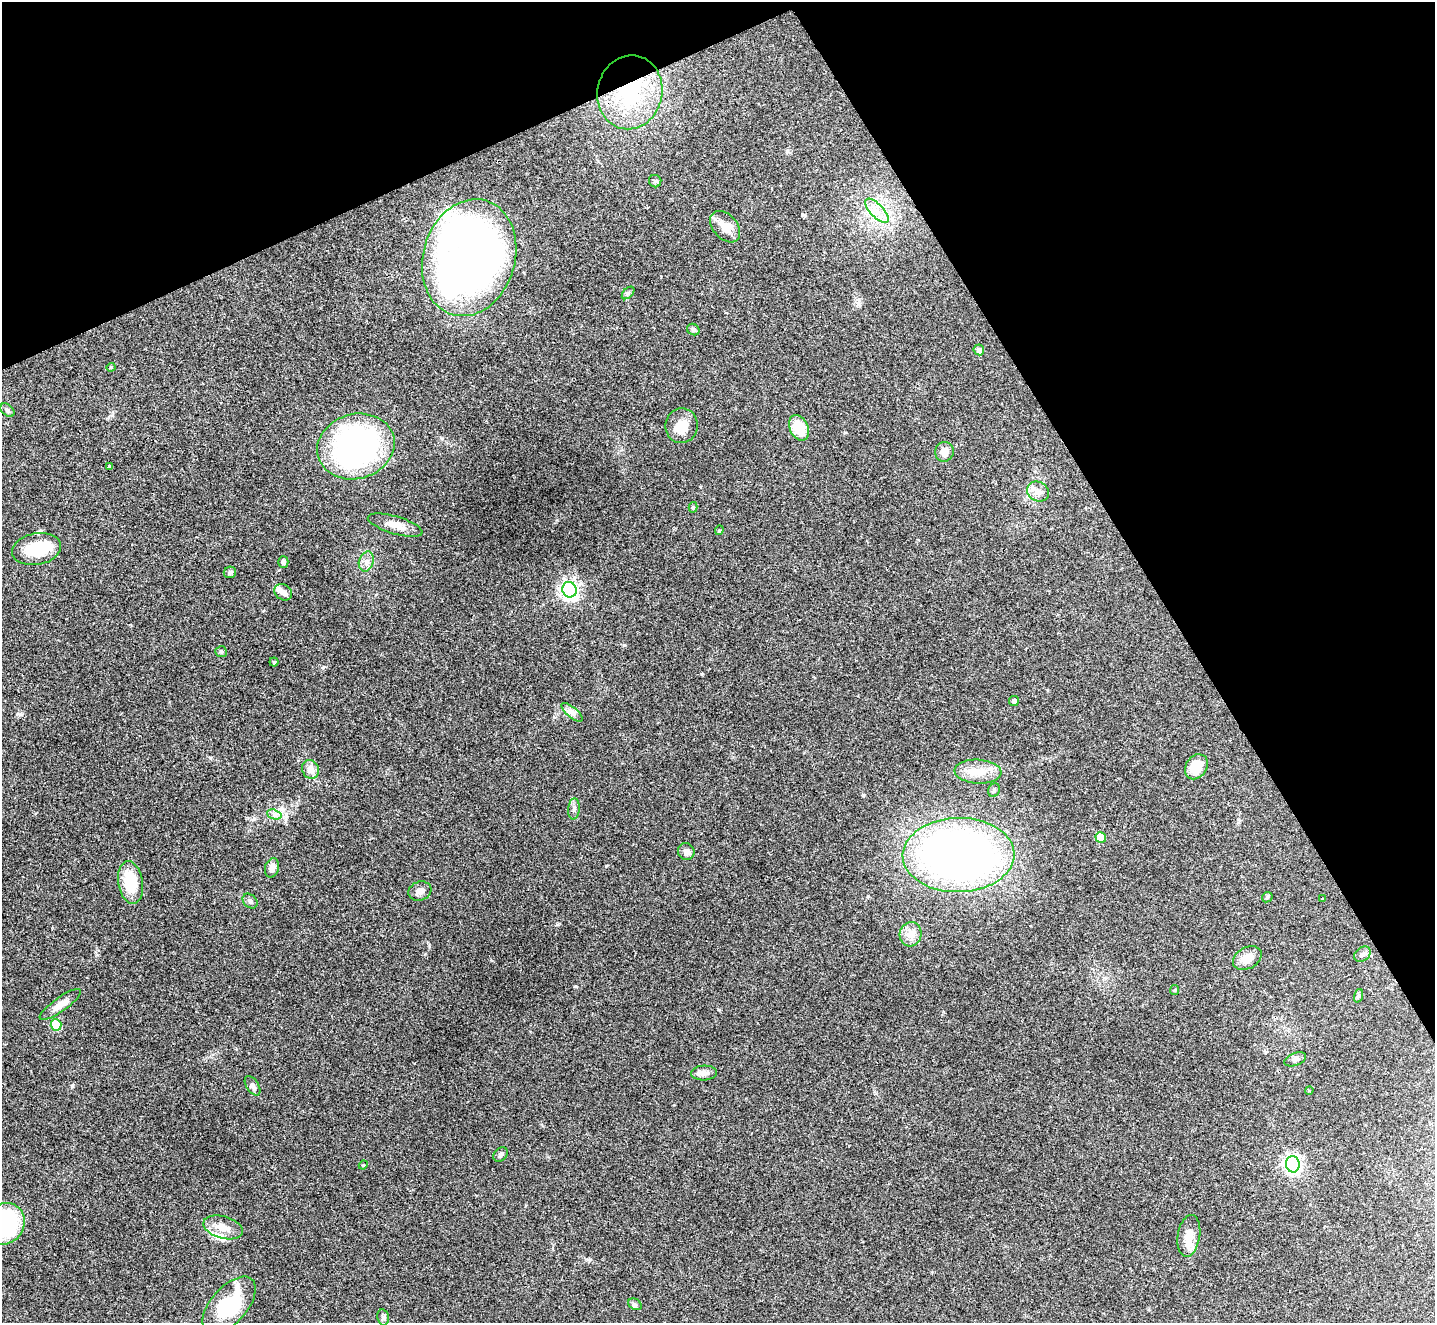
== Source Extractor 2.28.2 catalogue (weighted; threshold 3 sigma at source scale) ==
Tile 3 of 4 x 4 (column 3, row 1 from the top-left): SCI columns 2871-4303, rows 4119-5439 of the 5739 x 5730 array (HDU 1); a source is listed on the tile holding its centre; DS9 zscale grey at full resolution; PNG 1437 x 1325 px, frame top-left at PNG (2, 2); each listed source drawn as its Kron ellipse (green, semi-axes under 4 px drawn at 4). Shown black and unused: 26% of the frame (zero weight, under 3 of 4 exposures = <1% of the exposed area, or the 3 px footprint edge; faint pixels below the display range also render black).
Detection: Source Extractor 2.28.2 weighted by HDU 2 'WHT'; one run over the whole footprint, this tile lists its part. Background 0.0993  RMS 0.0063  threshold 0.0284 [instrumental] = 3 sigma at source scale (4.5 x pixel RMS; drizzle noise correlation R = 1.50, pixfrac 1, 0.05/0.05 arcsec/px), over >= 5 px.
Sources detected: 68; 1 inside a brighter object's white glare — neither listed nor drawn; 3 inside a brighter listed object's ellipse — not listed separately; the other 64 listed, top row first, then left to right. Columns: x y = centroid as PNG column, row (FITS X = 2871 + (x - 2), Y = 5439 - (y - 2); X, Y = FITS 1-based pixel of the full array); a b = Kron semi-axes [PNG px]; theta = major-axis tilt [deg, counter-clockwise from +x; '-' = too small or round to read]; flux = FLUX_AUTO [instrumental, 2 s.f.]
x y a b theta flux
630 92 37 32 76 55
655 181 6 6 - 1.3
877 211 15 6 -47 6.2
725 227 18 12 -48 8
469 258 59 46 73 440
628 293 7 4 45 1.2
693 330 6 5 - 1.5
979 350 5 5 - 2.6
111 367 4 4 - 0.65
8 410 8 5 -41 1.3
682 426 17 16 - 9.2
799 428 13 9 -64 17
356 446 39 32 17 170
944 452 10 9 - 5.2
110 467 3 3 - 0.82
1038 492 11 9 -31 4.2
693 507 5 4 - 0.91
395 525 28 8 -16 7.1
719 530 5 4 - 0.75
36 549 25 15 10 24
366 561 10 7 71 3
283 562 5 5 - 1.9
230 572 6 5 - 1.4
569 590 8 7 - 240
283 592 9 7 -37 3.1
221 652 6 5 - 0.97
274 662 4 4 - 0.92
1014 701 5 5 - 1.9
572 712 13 5 -41 2.6
1196 767 13 10 55 14
310 769 10 8 -65 4.9
978 772 23 12 -3 9.8
994 790 7 5 64 1.2
574 809 10 6 84 2.2
274 814 7 4 -19 2
1101 837 5 5 - 16
686 852 8 8 - 3
959 855 56 37 1 430
272 868 10 7 76 4.1
131 882 21 12 -81 22
420 891 12 9 18 4.3
1267 897 6 4 46 0.88
1323 899 3 2 - 0.39
250 901 8 6 -44 1.7
910 934 12 11 - 5.3
1362 954 9 6 38 2.2
1247 958 15 10 28 7.9
1174 990 5 4 - 0.69
1358 996 7 4 71 1.1
60 1005 25 7 36 6
56 1025 6 5 - 26
1295 1059 11 6 21 2.1
704 1073 13 7 3 3.4
252 1086 11 6 -57 1.9
1309 1090 4 3 - 0.41
501 1154 8 6 46 1.6
1293 1164 8 7 - 230
363 1165 4 4 - 0.68
5 1224 22 19 56 73
223 1227 20 11 -15 8
1189 1236 21 11 81 8.3
635 1304 7 5 -30 1.2
229 1305 34 18 48 35
383 1317 8 5 -80 1.5
Overlapping masked pixels (flux is a lower limit): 1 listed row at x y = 630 92
Isophote crosses this tile's border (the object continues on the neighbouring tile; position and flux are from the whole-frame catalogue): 1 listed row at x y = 5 1224
Unlisted compact peaks at least as high as the median listed source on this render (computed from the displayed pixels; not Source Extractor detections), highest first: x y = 323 667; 20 715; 624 645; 72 1086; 701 674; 863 795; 254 819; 589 1260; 429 946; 845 432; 700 487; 858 304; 97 955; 787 151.